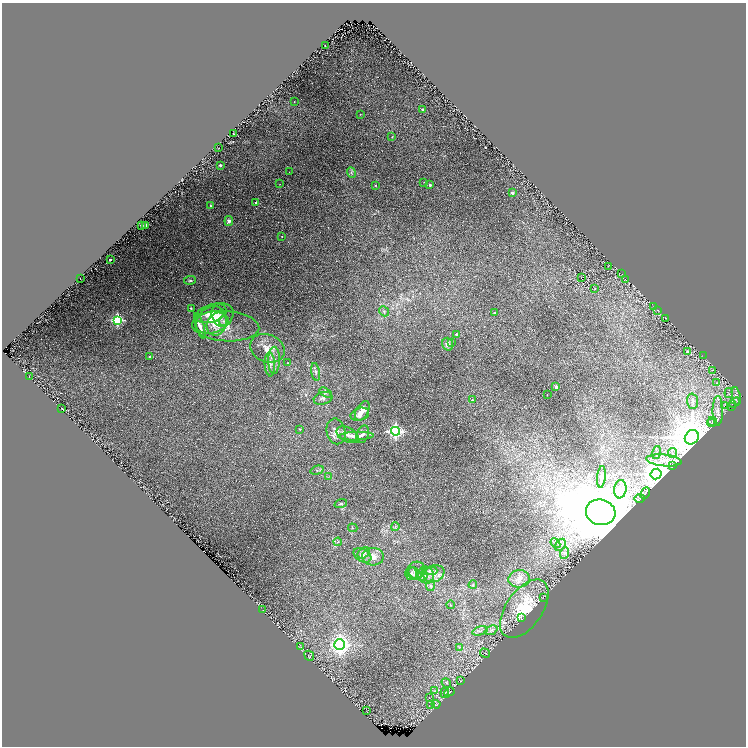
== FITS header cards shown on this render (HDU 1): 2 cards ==
NAXIS1  =                 1488
NAXIS2  =                 1488

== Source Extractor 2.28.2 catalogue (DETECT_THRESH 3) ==
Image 1488 x 1488 px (HDU 1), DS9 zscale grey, zoomed out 1/2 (1 PNG px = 2 x 2 image px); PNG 748 x 748 px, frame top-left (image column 1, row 1487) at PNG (2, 3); each listed source drawn as its Kron ellipse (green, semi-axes under 4 px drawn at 4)
Background 0.0539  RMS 0.01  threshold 0.0302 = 3 sigma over >= 5 px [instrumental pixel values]
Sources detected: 165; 31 cannot appear on this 1/2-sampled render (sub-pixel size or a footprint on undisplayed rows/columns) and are neither listed nor drawn; the other 134 listed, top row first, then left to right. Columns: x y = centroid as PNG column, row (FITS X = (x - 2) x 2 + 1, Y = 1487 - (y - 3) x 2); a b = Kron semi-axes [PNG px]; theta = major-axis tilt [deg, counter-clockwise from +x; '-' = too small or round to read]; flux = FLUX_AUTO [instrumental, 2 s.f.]
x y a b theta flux
325 45 2 1 - 0.56
294 102 2 1 - 0.82
422 109 2 2 - 3.6
360 114 2 2 - 0.67
233 134 2 1 - 0.55
392 137 2 2 - 1.2
218 148 2 1 - 0.39
220 165 2 2 - 7.1
289 172 2 1 - 0.46
351 173 5 4 - 3.2
424 182 2 1 - 0.5
280 184 2 2 - 0.55
375 185 2 2 - 1.5
430 185 2 2 - 4.7
512 193 2 2 - 12
256 202 2 2 - 6.5
210 206 2 2 - 3.4
229 221 5 4 - 6.2
141 225 3 2 - 1.8
146 225 2 2 - 7.2
282 236 2 1 - 1.1
110 259 2 2 - 5.8
608 266 2 1 - 0.7
622 274 2 1 - 0.42
581 278 2 1 - 0.49
80 279 2 1 - 0.82
625 279 3 2 - 1.9
190 280 6 3 6 3.4
595 288 2 2 - 0.57
653 306 3 2 - 1.1
191 308 3 2 - 1
657 310 4 2 - 0.92
384 311 5 4 - 3.7
211 313 16 9 18 19
494 313 3 2 - 1.9
219 317 11 6 -65 15
215 318 20 13 30 41
665 318 2 1 - 0.79
117 320 4 4 - 170
224 321 5 5 - 4.4
217 324 12 9 62 22
200 326 13 4 -72 9.1
226 326 33 15 -4 47
456 334 2 2 - 6.6
452 342 3 3 - 1.7
448 344 6 5 - 10
267 348 18 14 -23 27
687 352 2 2 - 6.2
703 356 2 1 - 0.54
150 357 2 2 - 5.2
274 360 13 6 89 13
288 363 2 2 - 1.3
270 364 12 5 -86 10
712 370 2 1 - 0.48
316 372 9 3 -80 4.2
29 377 2 1 - 0.57
717 383 4 3 - 1.7
556 387 2 2 - 16
326 392 7 3 -32 3.2
729 393 5 2 - 2.1
547 395 2 1 - 0.87
736 396 9 4 -77 5.5
323 398 9 6 16 7
472 400 3 2 - 2
693 401 7 5 -86 7.5
734 403 6 4 34 3.8
724 406 4 3 - 2.5
731 406 2 2 - 0.81
62 408 2 2 - 1.9
362 411 10 6 60 19
718 411 15 5 90 15
360 414 9 6 17 12
712 421 4 3 - 2.6
712 423 5 3 - 2.4
300 429 2 2 - 1.7
336 431 13 9 -78 14
395 431 4 4 - 510
363 434 9 5 70 7.3
348 435 12 7 -27 11
356 436 18 4 2 13
692 437 8 6 49 8300
656 453 7 2 73 2.2
673 453 5 4 - 4
664 460 18 6 -5 16
672 466 3 2 - 0.9
317 470 7 3 16 3.3
656 474 6 5 - 3200
328 477 3 2 - 1
601 477 11 3 85 5.7
620 489 9 6 82 12
645 493 6 3 64 1.6
639 498 5 2 - 1.2
341 504 6 4 17 3.1
601 512 15 12 -18 16000
395 527 4 3 - 2.1
353 528 5 2 - 1.4
338 542 4 3 - 2.5
555 543 5 3 - 4.3
560 545 6 4 57 8.1
364 553 7 5 42 5.7
565 553 6 4 72 6
362 555 9 6 -30 9.4
373 557 11 9 -2 14
416 570 9 8 - 9.6
430 571 7 4 2 4.7
411 573 6 6 - 4.9
415 574 7 5 -40 7.8
434 574 11 8 22 17
426 575 8 8 - 12
422 576 6 4 30 5.3
519 579 11 8 6 16
473 585 4 4 - 2.9
430 586 5 4 - 4.9
543 597 2 1 - 2.5
450 605 4 2 - 1.3
524 609 33 18 55 96
263 610 2 1 - 0.53
521 618 2 2 - 2.3
491 630 7 3 22 4.2
480 631 8 3 16 4.5
340 645 5 5 - 870
301 647 3 3 - 1.4
459 647 4 2 - 1.8
485 653 5 2 - 1.1
309 656 5 4 - 2.1
460 681 2 2 - 1.7
446 683 5 3 - 3.1
435 691 3 2 - 1.3
449 692 5 3 - 2.8
445 693 5 2 - 2.7
429 698 3 2 - 0.65
436 704 4 3 - 1.9
430 705 3 2 - 0.75
366 711 2 1 - 0.46
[31 sub-pixel or undisplayed-footprint detections neither listed nor drawn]